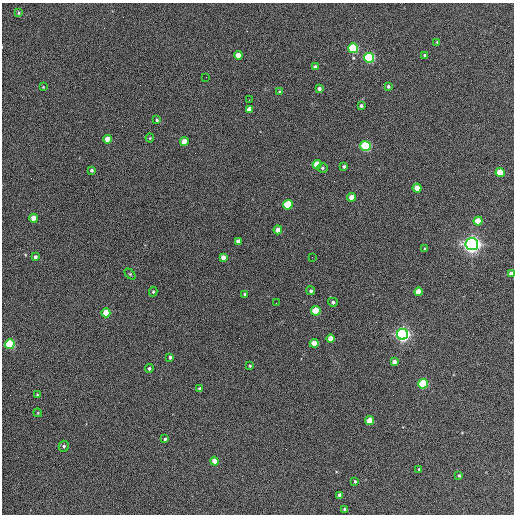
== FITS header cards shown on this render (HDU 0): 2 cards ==
NAXIS1  =                  512 / Axis length
NAXIS2  =                  512 / Axis length

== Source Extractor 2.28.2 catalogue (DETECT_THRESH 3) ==
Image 512 x 512 px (HDU 0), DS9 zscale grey, 1 PNG px = 1 image px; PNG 516 x 516 px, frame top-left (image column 1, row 512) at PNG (2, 3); each listed source drawn as its Kron ellipse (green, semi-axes under 4 px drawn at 4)
Background 400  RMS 21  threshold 64.4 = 3 sigma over >= 5 px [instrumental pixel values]
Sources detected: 68; all 68 listed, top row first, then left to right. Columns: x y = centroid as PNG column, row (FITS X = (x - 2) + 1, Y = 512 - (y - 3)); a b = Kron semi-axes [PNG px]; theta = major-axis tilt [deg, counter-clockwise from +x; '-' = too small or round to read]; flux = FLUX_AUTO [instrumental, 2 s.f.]
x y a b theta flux
19 13 3 3 - 1900
437 42 3 3 - 1200
353 48 5 5 - 160000
238 55 4 4 - 17000
425 55 4 3 - 2900
369 58 5 5 - 210000
315 67 4 4 - 4300
206 77 2 2 - 600
388 86 4 4 - 2500
43 87 3 3 - 1000
319 88 4 4 - 3300
280 92 4 3 - 1200
249 100 2 2 - 1000
361 106 4 3 - 2900
249 109 4 4 - 12000
157 120 4 3 - 1900
150 138 4 4 - 1400
108 139 4 4 - 26000
184 142 4 4 - 22000
365 146 5 5 - 190000
317 164 4 4 - 36000
344 166 3 3 - 2600
322 168 5 4 - 2500
91 170 4 4 - 2500
500 173 4 4 - 43000
417 188 4 4 - 21000
352 197 4 4 - 15000
288 205 5 4 - 72000
34 218 4 4 - 13000
478 221 4 4 - 28000
278 230 4 4 - 13000
238 241 4 4 - 5500
472 244 6 6 - 980000
425 249 3 3 - 2100
35 257 4 3 - 3600
223 257 4 4 - 8800
312 257 2 2 - 640
511 273 4 4 - 5400
130 274 6 4 -45 1800
311 291 4 4 - 2700
153 292 5 4 - 1900
418 292 4 4 - 18000
245 294 4 3 - 3700
333 302 5 4 - 3600
276 303 2 2 - 600
316 311 5 4 - 62000
106 313 4 4 - 26000
402 334 5 5 - 660000
331 339 4 4 - 19000
314 343 4 4 - 24000
10 344 5 5 - 160000
170 357 3 3 - 3000
394 362 4 4 - 6400
250 366 3 3 - 1400
149 368 4 4 - 2800
423 384 5 5 - 110000
200 389 4 3 - 3500
37 394 4 3 - 1200
38 413 4 3 - 1300
370 421 4 4 - 28000
165 439 3 3 - 2200
64 446 5 5 - 3000
215 461 4 4 - 16000
419 469 3 3 - 1700
459 475 3 3 - 2000
355 481 4 3 - 1900
340 495 4 4 - 8500
345 509 3 3 - 3000
At the frame edge (FLAGS 8, measured only in part): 1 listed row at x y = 511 273